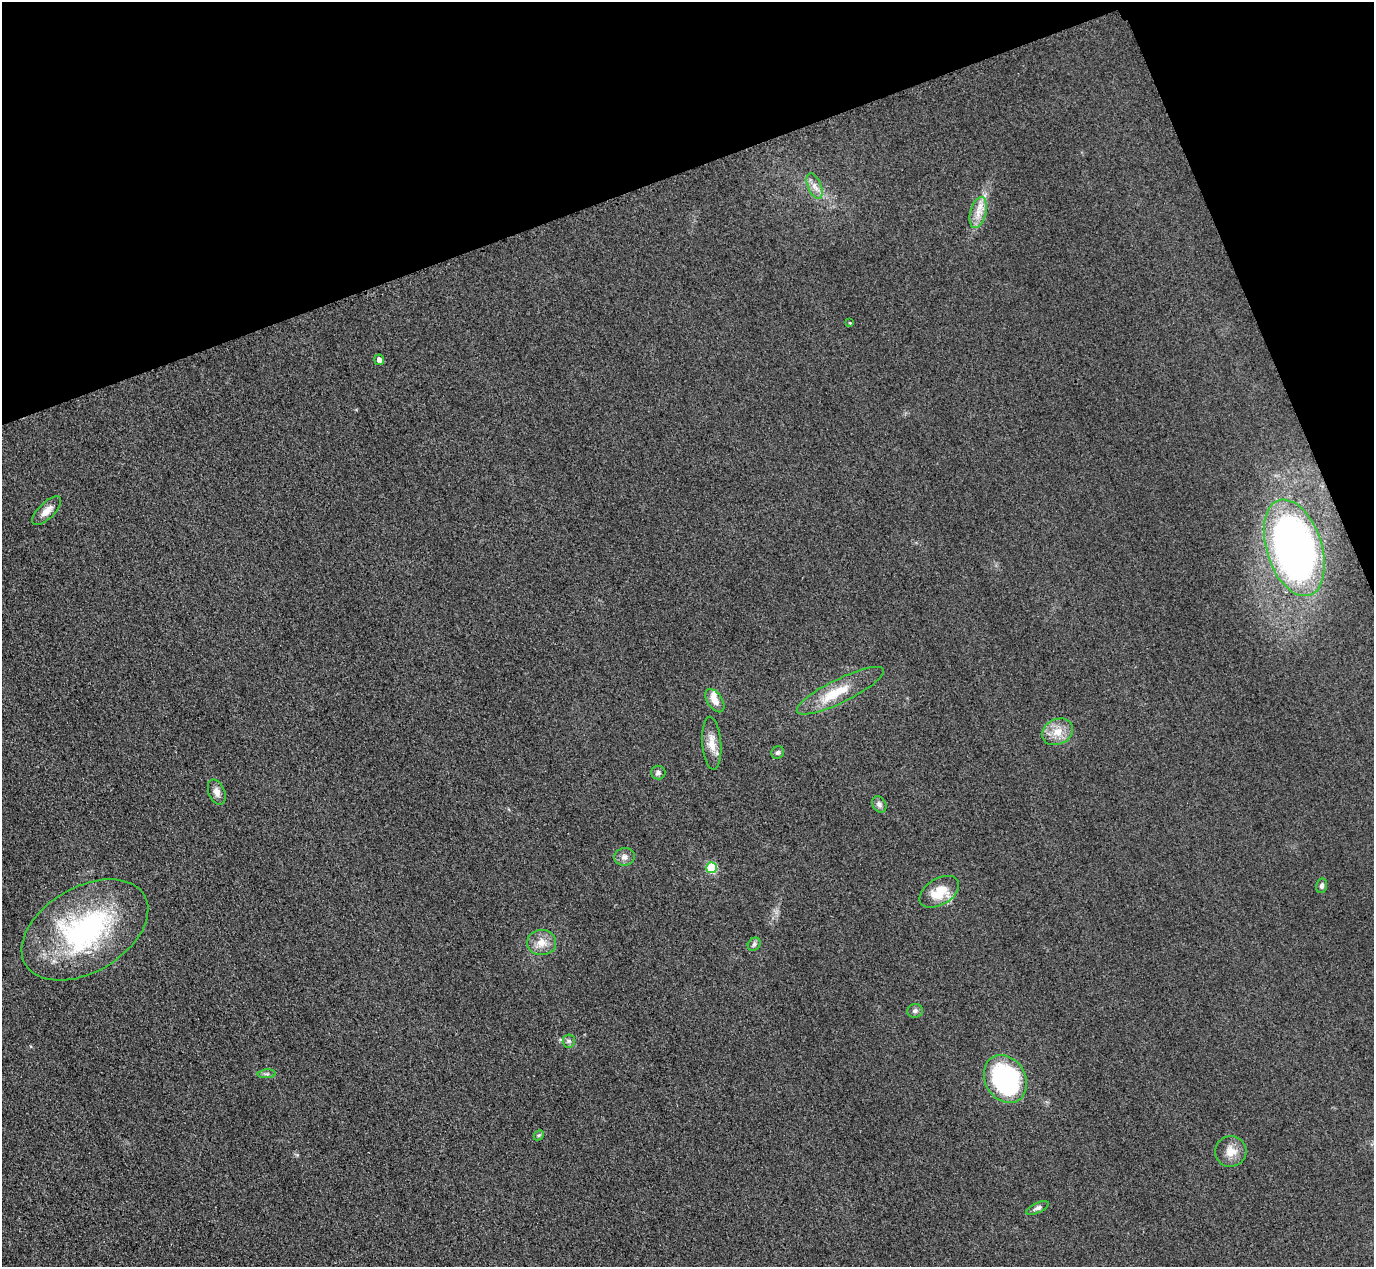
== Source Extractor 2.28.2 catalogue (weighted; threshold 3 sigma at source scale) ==
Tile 3 of 4 x 4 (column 3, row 1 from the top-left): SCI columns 2773-4144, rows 4097-5361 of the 5546 x 5533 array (HDU 1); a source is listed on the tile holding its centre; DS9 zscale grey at full resolution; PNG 1376 x 1269 px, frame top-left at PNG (2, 2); each listed source drawn as its Kron ellipse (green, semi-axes under 4 px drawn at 4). Shown black and unused: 18% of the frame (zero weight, under 3 of 4 exposures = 3% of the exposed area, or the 3 px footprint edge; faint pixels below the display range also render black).
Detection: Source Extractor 2.28.2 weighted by HDU 2 'WHT'; one run over the whole footprint, this tile lists its part. Background 0.133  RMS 0.019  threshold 0.0842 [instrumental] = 3 sigma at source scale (4.5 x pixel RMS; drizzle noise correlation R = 1.50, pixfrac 1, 0.05/0.05 arcsec/px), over >= 5 px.
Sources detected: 29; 1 inside a brighter listed object's ellipse — not listed separately; the other 28 listed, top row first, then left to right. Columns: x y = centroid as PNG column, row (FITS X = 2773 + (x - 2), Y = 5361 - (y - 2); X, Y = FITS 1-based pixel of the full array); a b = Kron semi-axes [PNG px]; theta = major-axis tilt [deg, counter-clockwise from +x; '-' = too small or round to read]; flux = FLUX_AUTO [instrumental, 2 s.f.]
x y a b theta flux
814 186 14 6 -66 11
978 212 16 8 75 20
850 323 4 3 - 1.5
379 360 5 5 - 9.1
47 511 18 8 45 15
1294 548 50 27 -72 870
840 691 48 11 26 56
715 700 13 7 -57 15
1057 732 16 12 27 27
712 743 26 9 -86 24
778 752 6 6 - 3.7
658 773 7 7 - 5.8
217 792 13 8 -67 11
879 804 8 6 -60 6.1
624 857 10 8 8 9.4
712 868 5 5 - 100
1322 886 7 5 79 4.9
939 892 22 13 31 43
85 930 69 42 30 360
542 942 14 12 -1 22
754 944 7 5 46 4.4
915 1011 8 6 3 4.8
569 1041 6 6 - 4.6
267 1074 9 3 5 3.7
1005 1079 25 20 -60 300
539 1135 6 4 44 2.5
1231 1151 16 15 - 23
1037 1208 12 5 25 5.7